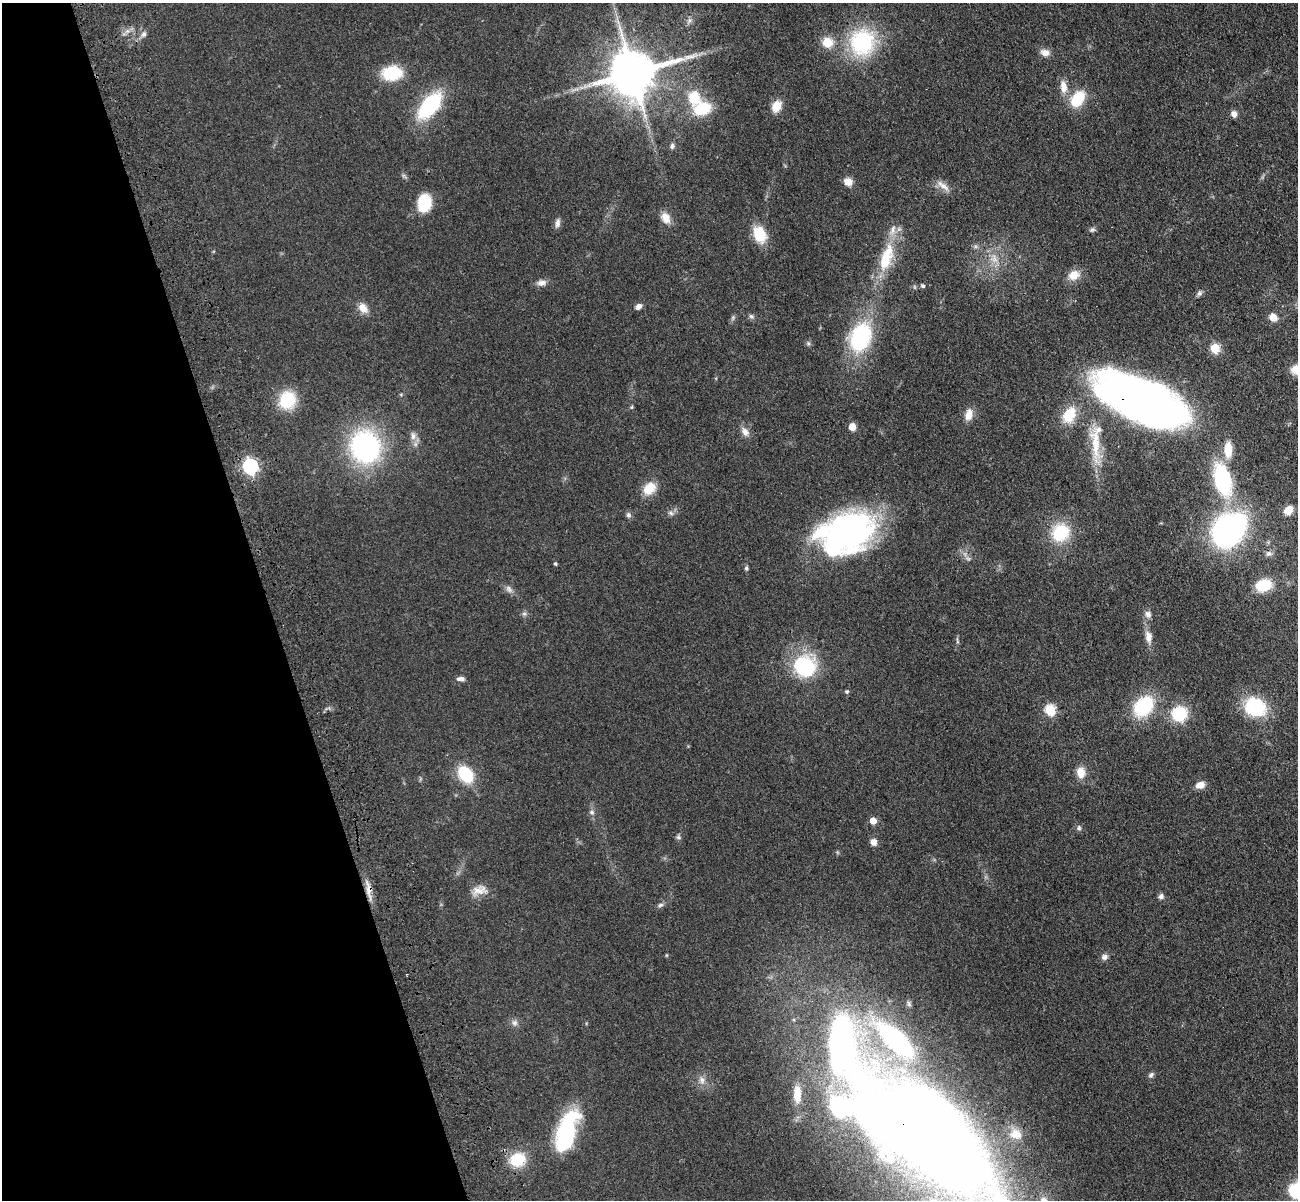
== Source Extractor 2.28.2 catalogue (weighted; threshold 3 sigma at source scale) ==
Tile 5 of 4 x 4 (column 1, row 2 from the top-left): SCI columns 117-1412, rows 2702-3899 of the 5417 x 5283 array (HDU 1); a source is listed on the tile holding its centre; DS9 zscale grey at full resolution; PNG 1300 x 1202 px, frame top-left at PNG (2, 3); no overlay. Shown black and unused: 21% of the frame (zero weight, under 3 of 4 exposures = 6% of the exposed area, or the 3 px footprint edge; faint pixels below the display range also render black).
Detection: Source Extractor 2.28.2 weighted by HDU 2 'WHT'; one run over the whole footprint, this tile lists its part. Background 0.0437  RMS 0.0057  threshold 0.0256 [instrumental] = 3 sigma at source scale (4.5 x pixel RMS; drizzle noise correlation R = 1.50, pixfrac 1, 0.05/0.05 arcsec/px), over >= 5 px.
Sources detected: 97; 1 too faint to see at this stretch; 1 inside a brighter object's white glare — not listed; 8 inside a brighter listed object's ellipse — not listed separately; the other 87 listed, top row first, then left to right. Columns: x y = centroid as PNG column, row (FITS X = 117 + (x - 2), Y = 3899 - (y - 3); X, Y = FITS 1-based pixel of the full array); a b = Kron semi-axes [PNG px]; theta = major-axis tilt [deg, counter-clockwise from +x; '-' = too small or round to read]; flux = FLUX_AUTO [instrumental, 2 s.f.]
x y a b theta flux
689 20 8 7 - 1.9
144 34 9 7 63 1.9
827 42 10 10 - 10
862 42 20 19 - 64
1045 53 11 8 -13 3.8
392 73 18 13 4 25
632 73 14 12 19 2800
1063 87 15 9 -85 5.8
1078 99 15 10 54 22
430 105 30 15 51 44
776 106 11 9 68 8.8
702 109 19 14 18 20
1234 114 8 7 - 2.6
672 146 7 6 - 1.6
848 182 9 8 - 5
943 186 21 7 -37 4.1
424 203 18 14 81 19
666 218 14 10 -59 5.5
557 223 12 6 82 2.3
1092 230 8 6 23 1.4
759 234 16 12 -67 17
886 258 38 14 71 24
994 259 13 11 -55 5.7
1074 275 13 10 27 7.2
541 283 12 8 7 3.1
923 286 5 5 - 1.2
1200 293 8 6 31 1.4
638 307 8 6 37 2.4
363 308 14 10 -51 5.2
751 316 8 6 -31 1.3
1273 317 9 8 - 4.4
861 337 36 25 71 48
1215 348 5 5 - 29
287 400 18 15 75 24
1141 400 81 34 -25 450
631 407 5 5 - 0.7
968 415 15 9 75 5.5
1069 415 17 12 60 16
852 427 5 5 - 10
745 432 12 8 -62 3.5
413 436 11 8 -83 3.1
1095 446 56 11 -86 20
365 447 26 23 -74 110
1228 450 20 9 -89 9.7
250 467 7 6 - 130
1222 480 31 15 -74 55
649 489 17 13 42 9.3
1288 510 8 7 - 7.8
671 513 9 5 -27 1.6
628 515 7 7 - 1.4
1224 531 28 17 83 98
1060 533 20 17 46 24
846 534 60 39 22 160
1268 553 8 7 - 1.7
555 564 5 4 - 0.66
746 568 7 5 -76 1.1
1263 585 14 10 21 17
524 614 7 4 0 1.1
1148 614 9 8 - 2.5
1148 637 15 8 -80 4.9
804 666 18 17 - 48
461 679 10 6 -1 2.1
847 692 5 5 - 1
1143 706 21 15 48 36
1255 707 23 19 -19 32
1050 710 6 5 - 46
1179 714 13 13 - 24
1081 772 12 9 -86 6.6
465 774 18 13 -52 23
1200 785 10 7 17 4.7
592 812 7 6 - 1.3
873 821 5 5 - 7.6
1079 828 7 6 - 1.3
678 837 8 6 -2 1.1
874 842 8 7 - 3.3
369 890 24 7 -83 5.8
479 890 21 12 11 6.3
1161 896 8 6 50 1.7
660 905 8 5 18 1.3
1104 957 9 7 24 2.2
514 1023 9 8 - 2.2
1151 1075 8 6 52 1.4
702 1080 11 8 -73 3.2
566 1131 42 17 71 58
929 1136 202 78 -39 920
518 1159 17 14 20 18
1297 1190 21 15 30 27
Overlapping masked pixels (flux is a lower limit): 3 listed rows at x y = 1141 400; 369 890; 929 1136
Isophote crosses this tile's border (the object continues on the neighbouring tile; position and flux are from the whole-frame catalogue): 2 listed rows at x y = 929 1136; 1297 1190